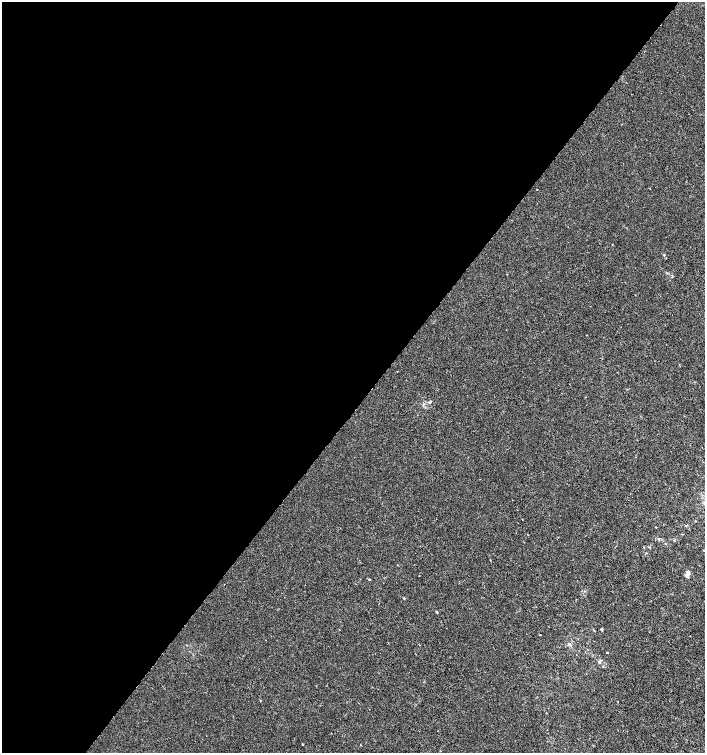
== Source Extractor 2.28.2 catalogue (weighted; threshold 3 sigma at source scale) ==
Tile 5 of 4 x 4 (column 1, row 2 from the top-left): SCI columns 237-1641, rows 3003-4504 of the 6028 x 6010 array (HDU 1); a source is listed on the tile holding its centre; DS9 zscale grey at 2 x 2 block average (1 PNG px = mean of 2 x 2 image px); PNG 707 x 755 px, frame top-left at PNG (2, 2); no overlay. Shown black and unused: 54% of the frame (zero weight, under 2 of 3 exposures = <1% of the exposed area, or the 3 px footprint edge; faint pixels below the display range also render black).
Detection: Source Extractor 2.28.2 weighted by HDU 2 'WHT'; one run over the whole footprint, this tile lists its part. Background 2.31e-04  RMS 0.0021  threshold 0.00961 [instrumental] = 3 sigma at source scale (4.5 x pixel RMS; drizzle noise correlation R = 1.50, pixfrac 1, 0.0396/0.0396 arcsec/px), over >= 5 px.
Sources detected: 18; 1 inside a brighter listed object's ellipse — not listed separately; the other 17 listed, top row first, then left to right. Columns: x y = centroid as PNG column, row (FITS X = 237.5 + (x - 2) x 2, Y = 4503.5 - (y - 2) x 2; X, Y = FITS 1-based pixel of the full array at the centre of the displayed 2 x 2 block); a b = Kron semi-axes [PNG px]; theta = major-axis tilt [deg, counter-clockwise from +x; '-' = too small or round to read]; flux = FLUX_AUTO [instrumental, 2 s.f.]
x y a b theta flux
537 190 2 2 - 0.23
664 255 3 2 - 0.29
586 335 2 2 - 0.23
430 402 3 3 - 0.86
656 527 3 2 - 0.19
649 547 3 2 - 0.26
687 575 6 4 49 1.6
369 579 3 2 - 0.34
404 598 3 2 - 0.31
436 612 3 2 - 0.35
601 629 3 3 - 0.4
265 640 2 2 - 0.38
569 644 4 3 - 0.7
607 652 3 2 - 0.24
600 661 7 3 56 0.74
260 700 2 2 - 1.3
302 744 2 2 - 0.64
Diffuse or blended objects may show on this block-average render without a row.